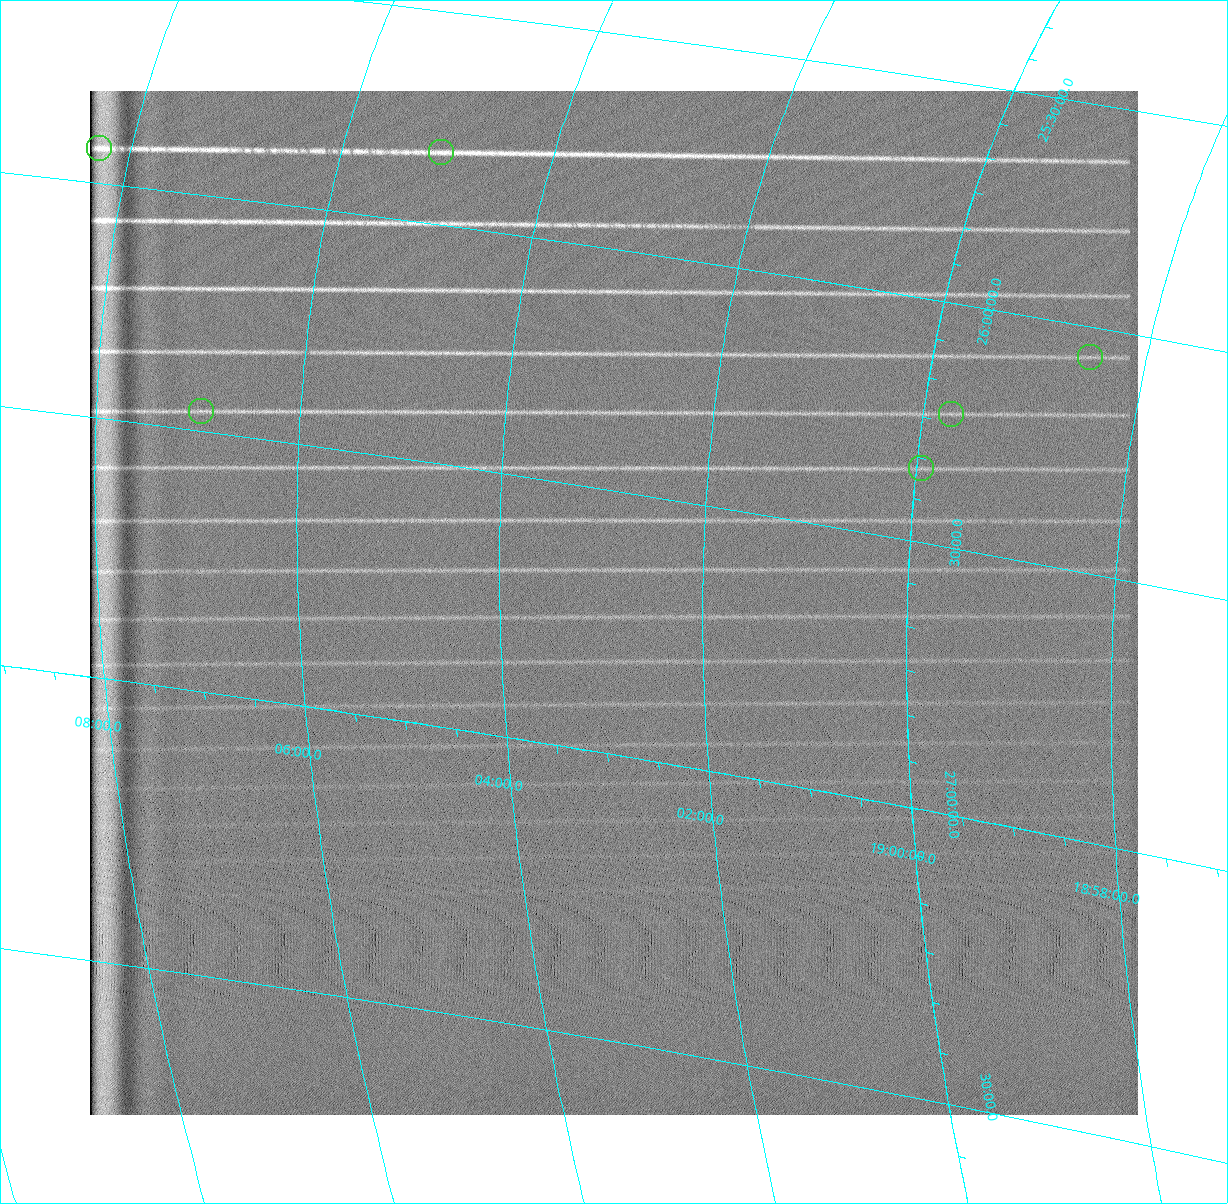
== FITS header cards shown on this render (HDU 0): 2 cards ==
NAXIS1  =                 1048 /fastest changing axis
NAXIS2  =                 1024 /next to fastest changing axis

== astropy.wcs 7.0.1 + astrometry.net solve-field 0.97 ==
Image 1048 x 1024 px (HDU 0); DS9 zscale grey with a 90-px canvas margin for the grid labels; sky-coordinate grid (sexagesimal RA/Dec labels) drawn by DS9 from the SOLVED WCS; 6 Tycho-2 reference stars matched to detected sources circled (green)
Header WCS: none
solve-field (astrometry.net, Tycho-2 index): SOLVED blind (the file carries no WCS)
Solved WCS: RA---TAN-SIP/DEC--TAN-SIP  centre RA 19:02:52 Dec +26:43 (285.72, +26.72 deg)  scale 7.98 x 6.93 arcsec/px (non-square pixels)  FOV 139.4' x 118.2'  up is +179 deg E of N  parity flipped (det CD > 0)
(file carries no celestial WCS; the grid is the blind solution)
Tycho-2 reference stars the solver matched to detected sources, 6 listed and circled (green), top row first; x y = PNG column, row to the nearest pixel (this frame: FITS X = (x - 90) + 1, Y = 1024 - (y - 91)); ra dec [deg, ICRS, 3 dp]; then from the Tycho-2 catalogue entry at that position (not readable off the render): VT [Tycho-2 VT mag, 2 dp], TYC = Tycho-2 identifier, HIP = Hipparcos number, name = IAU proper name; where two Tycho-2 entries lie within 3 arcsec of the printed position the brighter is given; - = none
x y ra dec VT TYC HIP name
99 148 287.073 +25.924 8.74 2127-188-1 93997 -
441 152 286.263 +25.838 7.59 2126-2196-1 93726 -
1090 357 284.637 +26.062 8.02 2113-2358-1 93160 -
201 411 286.746 +26.456 7.82 2131-392-1 93868 -
951 414 284.940 +26.230 5.40 2126-2370-1 93256 -
921 468 284.994 +26.352 8.43 2130-226-1 - -